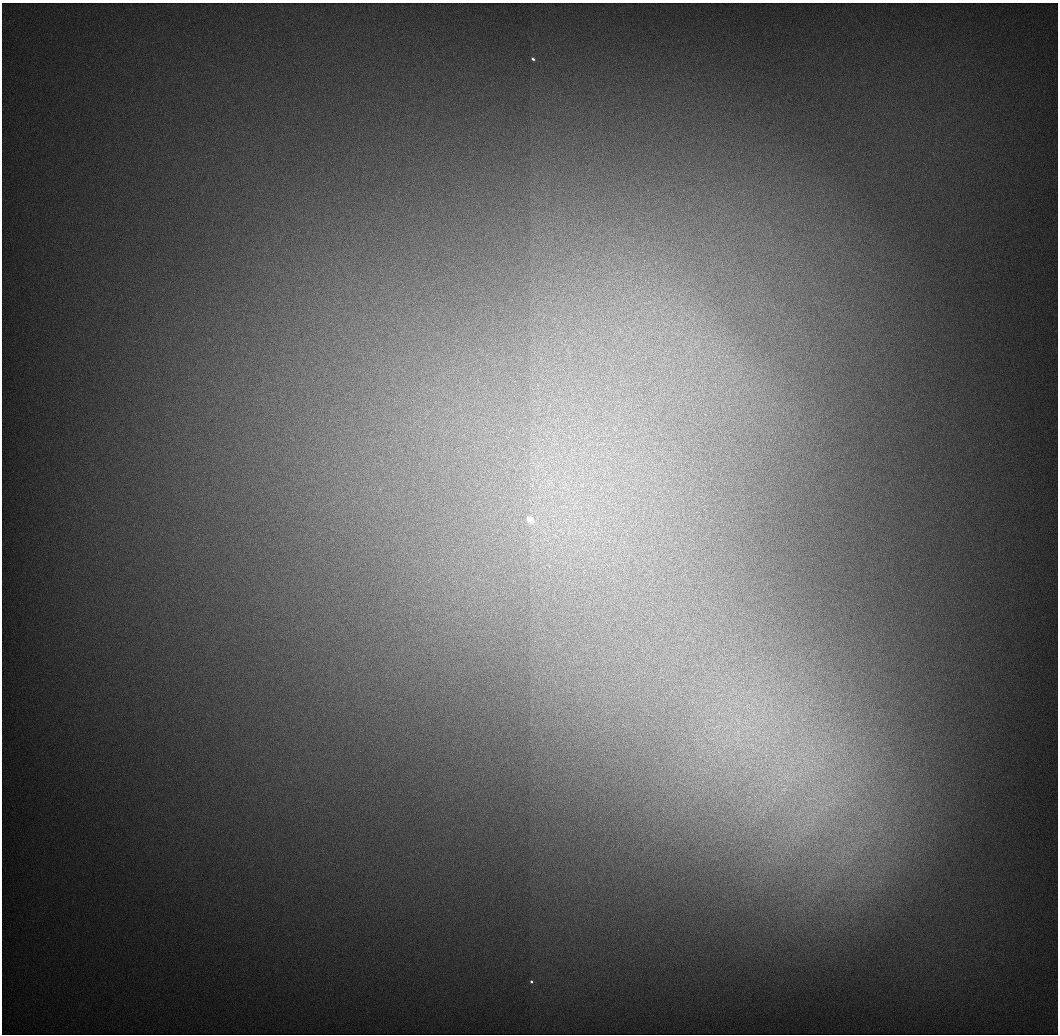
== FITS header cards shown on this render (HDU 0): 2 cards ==
NAXIS1  =                 1056 / Length of Axis 1 (Serial)
NAXIS2  =                 1032 / Length of Axis 2 (Parallel)

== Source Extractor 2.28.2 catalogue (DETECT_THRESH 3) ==
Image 1056 x 1032 px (HDU 0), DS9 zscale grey, 1 PNG px = 1 image px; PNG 1060 x 1036 px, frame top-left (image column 1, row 1032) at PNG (2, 3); no overlay
Background 548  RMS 5.9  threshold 17.6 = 3 sigma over >= 5 px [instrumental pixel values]
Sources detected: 5; all 5 listed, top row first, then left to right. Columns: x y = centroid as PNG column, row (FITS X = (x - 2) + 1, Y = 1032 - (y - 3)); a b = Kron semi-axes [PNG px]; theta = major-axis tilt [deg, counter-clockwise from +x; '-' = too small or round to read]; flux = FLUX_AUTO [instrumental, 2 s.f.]
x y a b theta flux
533 59 4 3 - 1000
530 520 4 3 - 29000
786 777 10 6 44 2400
784 789 11 6 21 2200
531 982 3 3 - 1100